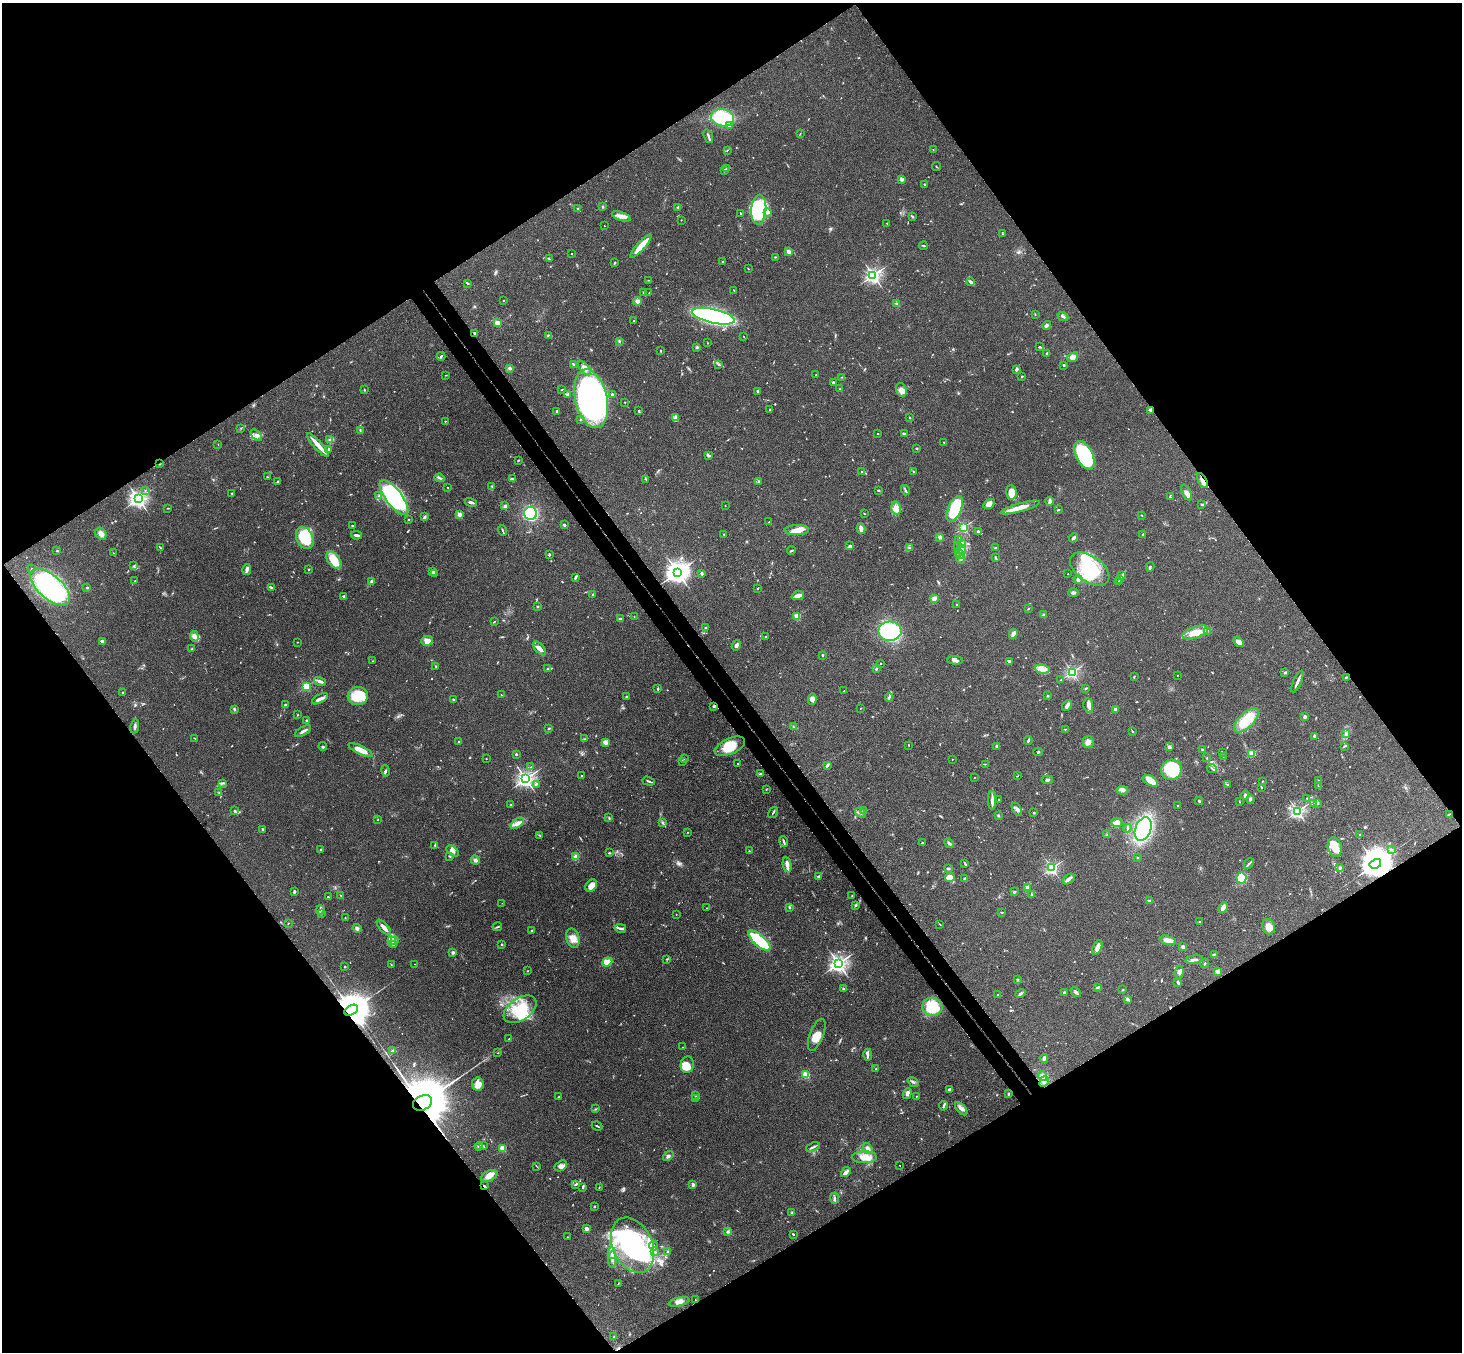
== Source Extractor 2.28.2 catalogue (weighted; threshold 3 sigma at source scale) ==
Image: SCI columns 54-5892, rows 331-5729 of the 5942 x 5923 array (HDU 1 of 3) = the unmasked area's bounding box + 8 px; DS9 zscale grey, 4 x 4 block average (1 PNG px = mean of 4 x 4 image px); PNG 1464 x 1354 px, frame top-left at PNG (2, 3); each listed source drawn as its Kron ellipse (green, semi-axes under 4 px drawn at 4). Shown black and unused: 50% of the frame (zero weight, under 3 of 4 exposures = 6% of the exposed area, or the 3 px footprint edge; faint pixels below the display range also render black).
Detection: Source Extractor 2.28.2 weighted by HDU 2 'WHT'. Background 0.168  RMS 0.0077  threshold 0.0348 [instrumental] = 3 sigma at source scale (4.5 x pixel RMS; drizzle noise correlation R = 1.50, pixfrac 1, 0.05/0.05 arcsec/px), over >= 5 px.
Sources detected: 849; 8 too faint to see at this stretch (4 x 4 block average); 4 inside a brighter object's white glare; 1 cosmic-ray / hot-pixel residue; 1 long thin detection or spike segment (spike, bleed or trail) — neither listed nor drawn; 21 coinciding with a brighter row at this scale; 65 inside a brighter listed object's ellipse — not listed separately; of the other 749, all 500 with FLUX_AUTO >= 2.03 (the completeness limit of this list) listed and drawn (249 fainter detections not listed), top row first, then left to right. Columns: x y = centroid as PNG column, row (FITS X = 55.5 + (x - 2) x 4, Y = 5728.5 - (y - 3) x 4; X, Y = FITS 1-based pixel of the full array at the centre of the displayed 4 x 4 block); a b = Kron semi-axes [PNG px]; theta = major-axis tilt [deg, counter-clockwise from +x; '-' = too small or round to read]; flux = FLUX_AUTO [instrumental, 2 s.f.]
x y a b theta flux
722 118 11 8 -12 260
729 126 4 3 - 10
800 133 3 2 - 2.3
708 136 7 2 -71 8.6
727 150 2 2 - 2.4
933 150 2 2 - 2.2
936 167 4 2 - 2.9
726 168 4 2 - 5.2
724 171 3 2 - 3.6
902 179 3 3 - 13
925 184 3 2 - 3.3
603 207 3 2 - 3.6
678 207 4 2 - 6.5
578 208 3 2 - 3.4
759 210 15 7 86 270
768 212 4 2 - 6.9
740 213 2 2 - 3.2
621 216 10 4 -19 27
912 217 4 2 - 5.1
681 220 2 2 - 2.1
887 223 2 2 - 6.2
604 226 2 2 - 4.5
1002 233 3 2 - 3.3
641 246 15 3 48 75
923 246 4 2 - 4.2
789 251 2 2 - 91
571 254 2 2 - 3.4
775 257 2 2 - 2.9
549 259 3 2 - 3.8
723 262 2 2 - 3.6
615 263 2 2 - 5.1
748 269 2 2 - 2.3
873 275 2 2 - 1700
648 280 2 2 - 2.6
971 282 4 2 - 15
468 283 3 2 - 4.2
734 290 3 2 - 2.8
644 293 3 2 - 3.6
649 293 3 2 - 3.5
503 300 2 2 - 2.3
638 301 4 4 - 14
896 304 2 2 - 4.7
1035 314 2 2 - 2.8
713 316 22 7 -13 1300
1063 317 5 2 - 8.6
634 321 2 2 - 2.2
497 323 2 2 - 170
1047 325 5 3 - 8.9
474 333 2 2 - 5.2
548 335 3 2 - 4.3
744 336 2 2 - 2.2
619 341 3 2 - 5.2
708 343 2 2 - 2.3
697 347 3 2 - 5.4
1040 347 4 2 - 6.1
661 351 3 2 - 3.8
1047 353 2 2 - 2.7
441 356 4 2 - 6.6
1073 357 6 3 39 24
719 364 3 2 - 3.8
574 365 3 2 - 7.6
1064 365 2 2 - 6.3
510 368 4 3 - 8.1
584 368 9 3 -48 19
1016 369 3 2 - 8.9
446 375 2 2 - 2.2
816 375 2 2 - 2.1
1022 376 2 2 - 7.2
841 377 3 2 - 4.1
833 383 2 2 - 36
562 389 3 2 - 2.2
839 389 2 2 - 2.4
365 390 3 2 - 2.9
901 390 7 5 -71 31
758 391 2 2 - 33
567 395 4 2 - 5.7
612 395 2 2 - 15
591 399 30 16 -77 1500
625 402 3 2 - 2.8
770 409 2 2 - 3.4
1150 410 3 2 - 10
557 411 2 2 - 5.4
639 411 3 2 - 4.9
675 418 3 2 - 7.5
910 418 2 2 - 2.9
580 419 3 2 - 4.2
445 421 2 2 - 2.7
241 428 2 2 - 2.6
360 430 2 2 - 2.5
878 434 2 2 - 2.9
904 434 3 2 - 8.3
256 435 7 4 -46 20
330 440 3 2 - 5.1
944 442 2 2 - 2.4
218 444 2 2 - 2.1
318 445 15 3 -48 55
917 448 3 2 - 3.7
329 449 2 2 - 8.3
1084 455 15 8 -63 420
709 456 2 2 - 9.1
518 460 3 2 - 4.5
160 464 2 2 - 2.9
913 471 3 2 - 2.7
862 472 2 2 - 6.1
267 477 2 2 - 2
439 478 5 2 - 7.7
512 479 4 3 - 6.4
646 479 2 2 - 2.7
1202 480 8 3 -61 27
278 482 3 2 - 4.4
759 482 3 2 - 3.9
448 487 2 2 - 3.1
492 487 4 2 - 2.8
878 490 2 2 - 5.6
905 490 5 2 - 6.7
145 491 2 2 - 2.1
1011 492 7 5 -86 63
231 493 3 2 - 2.3
1187 493 8 3 -65 25
379 495 4 2 - 4.5
1170 497 3 2 - 2.8
394 498 21 8 -53 590
138 499 3 2 - 2200
1050 501 4 4 - 9.2
471 502 6 2 -15 12
989 504 6 4 32 28
1201 504 2 2 - 3.4
505 506 3 3 - 6.4
725 506 2 2 - 4
1020 507 20 4 15 58
168 508 2 2 - 2.6
896 508 7 4 -78 25
955 509 14 6 66 260
1058 509 3 2 - 2.5
531 513 6 6 - 360
864 513 2 2 - 2.8
460 514 2 2 - 140
1141 515 2 2 - 2.1
424 517 3 2 - 7.1
409 520 2 2 - 11
769 522 3 2 - 3.4
353 525 3 2 - 4.3
564 525 3 2 - 7.5
963 527 2 2 - 700
861 529 5 3 - 25
503 530 5 2 - 5.5
797 530 12 5 2 46
978 532 3 2 - 4.6
101 534 6 5 - 23
724 534 2 2 - 4.3
1143 534 2 2 - 11
356 535 5 2 - 12
940 537 3 3 - 12
305 538 12 8 -64 190
1073 538 5 2 - 15
959 539 2 2 - 2.2
962 543 3 3 - 8.4
850 546 3 2 - 9.9
958 547 2 2 - 2.8
161 548 3 2 - 3.4
910 548 3 2 - 2.7
996 548 3 2 - 3.5
962 549 5 3 - 14
57 550 3 2 - 2
791 551 4 2 - 5.8
959 552 2 2 - 3.2
113 553 2 2 - 2.5
549 554 3 2 - 5.1
960 554 3 2 - 6.1
995 558 2 2 - 5.2
960 559 4 2 - 4.8
334 560 9 6 -52 86
134 566 2 2 - 2.9
1150 567 4 2 - 5.9
32 568 2 2 - 2.1
247 569 6 3 77 15
309 569 2 2 - 6.3
1090 569 22 13 -35 260
432 571 3 2 - 4.2
677 572 4 3 - 4100
434 573 2 2 - 3.3
702 573 2 2 - 14
1068 574 2 2 - 2.5
1122 576 3 3 - 9.3
575 577 3 2 - 6.6
1078 579 4 3 - 11
1120 579 2 2 - 3.3
135 581 2 2 - 3.3
371 581 4 3 - 7
1119 581 3 2 - 3.3
50 587 24 11 -41 800
87 588 2 2 - 9.1
271 588 2 2 - 4.9
758 588 2 2 - 3.6
1073 593 5 3 - 10
592 595 2 2 - 2.6
798 596 6 3 17 35
344 597 3 2 - 6.1
934 598 4 3 - 16
957 605 3 2 - 4.6
537 606 2 2 - 5
1028 609 3 2 - 3.3
1043 615 3 2 - 4.5
634 616 2 2 - 2.1
797 616 2 2 - 220
620 619 4 2 - 8
494 622 3 2 - 3
705 627 2 2 - 7.2
890 631 11 9 -1 380
1195 632 13 5 19 73
1207 632 2 2 - 3
1013 634 5 3 - 16
194 636 5 4 - 24
765 637 2 2 - 3.9
102 641 3 2 - 17
427 641 6 4 4 35
297 642 2 2 - 2.5
1239 642 6 3 -50 22
736 645 5 3 - 16
540 648 8 3 -48 33
192 649 2 2 - 5.3
822 655 2 2 - 4.5
955 660 8 3 -3 14
372 661 2 2 - 2.3
1009 661 4 2 - 6.3
881 663 2 2 - 10
436 666 3 2 - 4.7
547 669 3 2 - 5.5
876 669 2 2 - 4.7
1042 669 7 4 -10 25
1072 672 2 2 - 1000
1285 673 3 2 - 4.9
1177 675 2 2 - 2.5
1134 676 2 2 - 2.9
1346 677 3 2 - 4.5
1061 680 2 2 - 3.1
320 681 6 2 -16 17
1297 682 11 2 67 19
306 686 2 2 - 410
658 688 4 2 - 4.3
1086 688 3 2 - 3.2
844 691 2 2 - 2.2
123 692 2 2 - 3.2
501 695 2 2 - 4.6
358 696 10 9 - 140
1048 696 2 2 - 4.7
626 697 3 2 - 4.9
889 697 4 2 - 8.9
320 699 9 3 27 20
812 699 5 4 - 24
454 700 3 2 - 8.4
285 705 3 2 - 3.9
1067 705 6 3 54 14
1088 705 7 4 -82 19
714 706 2 2 - 9.9
860 708 2 2 - 2.3
234 709 3 2 - 5.2
1115 709 2 2 - 84
298 715 2 2 - 2.5
1305 717 2 2 - 19
306 720 2 2 - 6.7
1246 720 16 7 45 140
135 726 7 2 81 11
794 727 3 2 - 2.8
549 729 3 2 - 3.9
1065 729 2 2 - 2.3
303 731 9 2 29 16
1132 732 3 2 - 3.6
1345 734 2 2 - 4
1315 736 2 2 - 12
195 738 3 2 - 2.8
585 739 3 2 - 2.9
459 741 2 2 - 4
1028 741 4 2 - 6.1
605 742 4 4 - 17
1088 742 6 5 - 23
909 745 2 2 - 2.2
323 746 4 3 - 6.9
730 746 16 8 24 100
997 746 4 2 - 4.6
1344 746 2 2 - 3.2
1169 747 2 2 - 75
361 750 13 3 -25 69
1202 750 2 2 - 12
1038 752 5 2 - 4.5
1222 752 3 2 - 2.8
1252 753 2 2 - 230
516 754 2 2 - 20
1223 757 2 2 - 2.5
1207 758 2 2 - 2.3
486 759 2 2 - 6.9
684 759 2 2 - 2.7
952 759 2 2 - 2.1
683 761 2 2 - 2.8
738 764 2 2 - 7.2
985 764 3 2 - 2.5
827 765 4 3 - 7.5
531 767 2 2 - 2.8
1212 769 5 2 - 5.3
1172 770 10 10 - 260
385 771 6 2 -76 5
760 774 4 3 - 4.7
582 776 3 2 - 4.9
1017 776 3 2 - 2.3
974 777 2 2 - 2
526 779 3 2 - 2100
1047 780 6 3 -7 8.8
649 781 6 2 -18 7.4
1150 781 8 4 -31 55
1262 781 2 2 - 3.6
1318 781 3 2 - 4.4
223 783 2 2 - 2.6
536 784 3 2 - 6.9
1228 785 3 2 - 2.3
1318 786 4 2 - 4.2
1261 787 4 2 - 3.4
766 789 2 2 - 2.2
1123 790 6 4 -4 16
219 793 2 2 - 2.4
1245 795 4 2 - 7.4
1307 798 2 2 - 2.8
999 799 2 2 - 5
1250 799 4 2 - 6.5
992 800 9 2 89 18
1199 801 4 2 - 5.9
1239 802 3 2 - 2.8
1318 803 3 2 - 3.8
511 804 2 2 - 2.2
1313 804 2 2 - 32
1178 806 2 2 - 2.6
1017 809 7 3 -59 14
235 811 3 2 - 4
863 811 3 2 - 3.9
1297 811 2 2 - 1300
773 812 6 2 58 6.2
860 813 6 2 -40 8.2
1034 813 3 2 - 3.3
1449 814 3 2 - 3
998 815 2 2 - 4.9
609 818 3 2 - 3.5
378 820 2 2 - 2.7
1117 822 5 4 - 24
517 823 7 4 37 22
663 823 3 2 - 4.2
1127 828 4 2 - 7.1
263 829 3 2 - 8
1143 829 12 8 69 580
687 832 2 2 - 2.3
539 835 3 2 - 3.6
1107 835 2 2 - 3.5
1360 835 2 2 - 9.1
784 842 5 2 - 8.8
922 843 3 2 - 4.8
949 843 5 2 - 8.2
435 845 2 2 - 3.7
1335 847 10 7 -76 68
1391 849 4 2 - 3.6
321 850 2 2 - 18
453 851 7 4 -37 21
749 851 2 2 - 2.1
609 853 3 2 - 4
449 856 3 2 - 3.1
576 857 2 2 - 190
1138 857 2 2 - 2.6
475 860 5 4 - 11
965 863 4 2 - 6
1249 864 6 2 46 9
1375 864 6 4 30 12000
787 865 7 3 -78 25
948 868 3 2 - 6.6
1052 868 2 2 - 1000
1340 868 2 2 - 2.8
818 876 3 2 - 4.8
950 877 5 4 - 61
1241 878 5 5 - 130
965 879 3 2 - 7.3
1069 879 6 4 39 15
591 886 7 5 54 34
1027 887 3 3 - 8.9
294 892 3 2 - 8.6
1014 892 3 2 - 5.7
340 895 4 2 - 4.3
1032 895 3 2 - 3
852 896 3 2 - 2.7
328 897 2 2 - 5.6
1149 901 2 2 - 51
502 903 2 2 - 2
855 905 3 2 - 2.8
789 907 2 2 - 4.4
707 908 2 2 - 2.8
1223 908 6 3 63 24
320 910 4 2 - 6
1002 912 4 2 - 3.2
321 913 2 2 - 2.5
676 914 2 2 - 3
345 918 2 2 - 2.8
1199 922 2 2 - 4.8
288 923 2 2 - 2.4
940 924 3 2 - 2.8
497 927 5 2 - 5.7
1269 927 8 6 -71 43
357 928 4 3 - 11
384 928 10 3 -49 35
620 928 6 2 -12 12
531 931 2 2 - 6.4
573 938 10 6 -75 38
392 940 2 2 - 4.4
394 940 3 2 - 6.7
759 940 14 5 -42 330
1168 940 8 3 -14 35
502 944 2 2 - 17
394 945 3 2 - 5.9
1097 947 8 3 63 26
1183 947 2 2 - 65
453 953 2 2 - 47
1214 954 3 2 - 4.2
667 959 3 2 - 3.9
1194 960 9 3 10 15
607 962 5 3 - 41
838 963 3 2 - 2400
1205 963 5 2 - 3.7
391 964 3 2 - 2.1
415 964 2 2 - 2.1
345 967 2 2 - 15
527 971 2 2 - 3
1218 971 4 3 - 24
1179 972 6 3 84 13
1018 979 2 2 - 2.6
1178 982 3 2 - 14
1098 987 2 2 - 13
844 988 3 3 - 6.8
1123 990 3 2 - 3.9
1076 992 6 3 -42 10
1065 993 3 3 - 8.4
1020 994 5 3 - 8.9
998 995 2 2 - 5.8
1127 999 3 3 - 10
932 1007 10 9 - 110
520 1009 18 11 35 140
351 1010 7 4 29 18000
817 1035 17 7 69 51
509 1039 2 2 - 2.9
682 1047 2 2 - 2.1
393 1051 4 2 - 6.1
498 1053 2 2 - 2.2
868 1055 6 2 88 8.3
1044 1058 4 3 - 10
687 1064 8 6 80 41
876 1069 2 2 - 3.1
806 1075 2 2 - 280
1043 1076 5 3 - 30
1044 1081 5 3 - 17
913 1082 6 2 -35 7.3
478 1084 7 6 - 27
950 1089 4 3 - 8.7
907 1093 6 3 73 17
1008 1094 3 2 - 4.2
695 1095 2 2 - 2.6
559 1096 2 2 - 2.2
916 1096 2 2 - 2.6
695 1098 4 2 - 5.1
422 1103 10 7 28 41000
943 1106 4 2 - 7.2
595 1109 2 2 - 2.6
961 1109 8 4 -47 17
597 1126 5 2 - 5.5
479 1146 4 3 - 8.2
483 1146 3 2 - 2.9
813 1147 7 2 21 9.2
503 1148 2 2 - 210
868 1148 6 4 -53 17
668 1156 6 3 39 11
864 1157 12 6 -1 46
900 1165 2 2 - 2.6
536 1166 3 2 - 2.7
561 1166 7 4 33 19
846 1172 5 2 - 20
489 1176 9 5 24 32
576 1184 3 2 - 4.8
693 1185 2 2 - 64
484 1186 4 2 - 5.4
583 1187 3 2 - 7.2
599 1187 2 2 - 2.2
834 1198 5 2 - 8.7
594 1206 2 2 - 6.1
792 1213 2 2 - 2.6
586 1229 2 2 - 90
728 1231 2 2 - 4
793 1234 2 2 - 4.9
567 1237 2 2 - 2.1
633 1245 29 19 -65 720
653 1245 5 4 - 11
655 1252 3 3 - 6.6
668 1252 3 2 - 6.7
612 1253 6 3 -87 20
612 1259 8 3 88 17
618 1284 4 2 - 2.6
695 1300 2 2 - 2.1
679 1302 11 4 14 27
614 1337 2 2 - 3
Overlapping masked pixels (flux is a lower limit): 9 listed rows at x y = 474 333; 1150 410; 1202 480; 714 706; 1449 814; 1375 864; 351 1010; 422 1103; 484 1186
Diffuse or blended objects may show on this block-average render without a row.